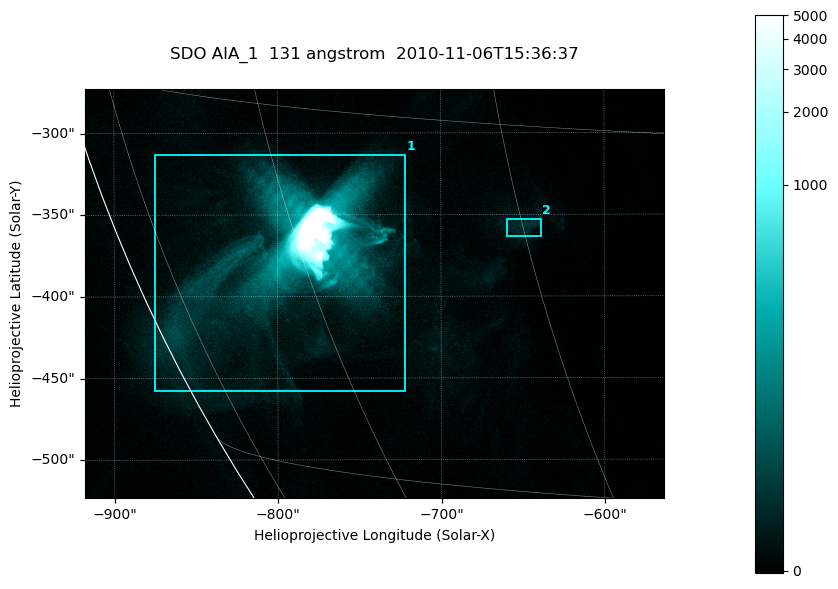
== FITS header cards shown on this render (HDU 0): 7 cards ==
TELESCOP= 'SDO     '           /
INSTRUME= 'AIA_1   '           /
WAVELNTH=                  131 /
WAVEUNIT= 'angstrom'           /
DATE-OBS= '2010-11-06T15:36:37.39' /
CTYPE1  = 'HPLN-TAN'           /
CTYPE2  = 'HPLT-TAN'           /

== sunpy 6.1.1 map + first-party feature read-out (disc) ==
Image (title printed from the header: SDO AIA_1  131 angstrom  2010-11-06T15:36:37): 590 x 417 px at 0.601 arcsec/px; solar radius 968 arcsec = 1612 px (partial field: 2.7% of the solar disc is inside the frame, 89% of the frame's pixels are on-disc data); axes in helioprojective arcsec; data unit not stated in the header (colour bar unlabelled)
Pointing: header CRPIX1/2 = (2045.07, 2040.72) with CRVAL1/2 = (0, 0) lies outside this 590 x 417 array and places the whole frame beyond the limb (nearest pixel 1.35 R_sun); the SolarSoft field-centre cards XCEN/YCEN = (-740.5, -398.3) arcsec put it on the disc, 766 arcsec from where CRPIX/CRVAL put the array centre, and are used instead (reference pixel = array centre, CRVAL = XCEN/YCEN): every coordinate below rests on XCEN/YCEN
Orientation: roll -0.139 deg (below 1 deg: not rotated)
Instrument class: DISC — disc imager (sunpy class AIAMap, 131 A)
Bright regions (active regions / flare kernels): reference = the on-disc median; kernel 5 px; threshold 5 sigma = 22.2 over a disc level ~4.24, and >= 1.15x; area >= 246 px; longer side >= 5 px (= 3 arcsec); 2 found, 2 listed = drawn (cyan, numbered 1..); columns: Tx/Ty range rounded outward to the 2 arcsec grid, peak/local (2 s.f.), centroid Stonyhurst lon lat
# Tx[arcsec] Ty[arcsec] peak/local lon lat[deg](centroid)
1 -876..-720 -458..-312 3632 -61 -21
2 -660..-638 -364..-352 10 -45 -19
Off-limb structures (1.02-1.3 R_sun): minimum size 123 px: none found